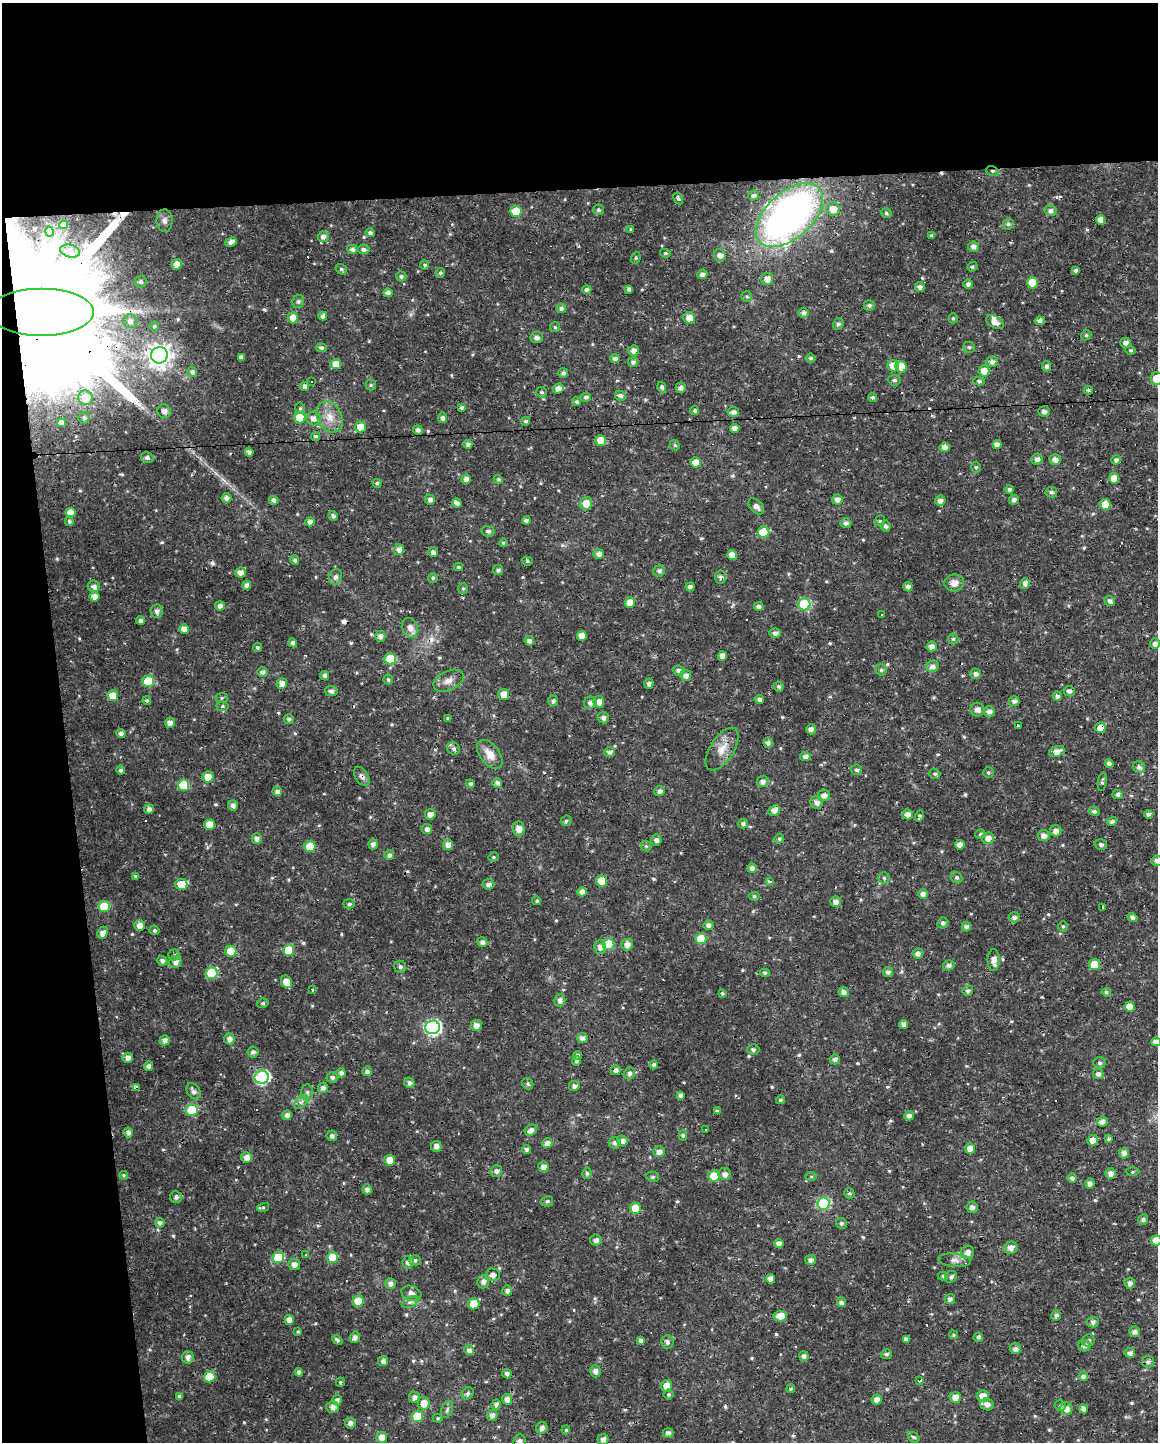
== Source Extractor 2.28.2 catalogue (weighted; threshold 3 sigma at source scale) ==
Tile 1 of 4 x 3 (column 1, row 1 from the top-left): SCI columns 1-1156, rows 2890-4329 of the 4625 x 4381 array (HDU 1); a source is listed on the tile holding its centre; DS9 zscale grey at full resolution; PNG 1160 x 1444 px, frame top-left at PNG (2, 3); each listed source drawn as its Kron ellipse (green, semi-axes under 4 px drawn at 4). Shown black and unused: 19% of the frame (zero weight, under 3 of 4 exposures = <1% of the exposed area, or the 3 px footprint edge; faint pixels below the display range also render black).
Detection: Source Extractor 2.28.2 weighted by HDU 2 'WHT'; one run over the whole footprint, this tile lists its part. Background 0.0225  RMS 0.0028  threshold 0.0126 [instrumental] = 3 sigma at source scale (4.5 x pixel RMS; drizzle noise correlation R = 1.50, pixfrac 1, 0.0396/0.0396 arcsec/px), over >= 5 px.
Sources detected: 623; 28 cosmic-ray / hot-pixel residue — neither listed nor drawn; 3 inside a brighter listed object's ellipse — not listed separately; of the other 592, all 500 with FLUX_AUTO >= 0.403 (the completeness limit of this list) listed and drawn (92 fainter detections not listed), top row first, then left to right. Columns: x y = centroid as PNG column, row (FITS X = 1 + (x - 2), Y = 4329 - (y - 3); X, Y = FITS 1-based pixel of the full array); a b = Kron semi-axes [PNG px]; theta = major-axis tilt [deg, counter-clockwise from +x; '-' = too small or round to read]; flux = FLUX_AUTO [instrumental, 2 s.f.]
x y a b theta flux
992 171 6 5 - 0.5
753 195 5 5 - 0.88
678 198 6 4 -59 0.54
833 209 7 7 - 2.9
598 210 5 5 - 0.59
516 211 6 5 - 8.4
1050 211 6 5 - 1.1
886 213 5 4 - 0.52
789 215 40 23 41 130
1101 220 5 4 - 2.4
164 221 11 8 -90 1.2
1008 224 5 5 - 0.71
64 225 4 4 - 1.2
631 229 4 4 - 0.46
50 232 5 3 - 0.56
370 233 5 4 - 0.87
932 235 4 3 - 0.42
323 237 5 5 - 1.4
231 242 6 4 25 1.3
973 247 5 5 - 1.2
352 249 5 4 - 1.1
364 249 6 5 - 0.91
70 251 10 6 -14 1.3
665 253 5 4 - 0.47
720 255 6 5 - 1.5
636 258 6 4 69 0.47
177 264 5 5 - 2
425 265 5 4 - 0.58
972 267 5 4 - 0.56
341 269 6 5 - 0.58
1075 270 4 4 - 0.55
440 273 5 4 - 0.54
702 274 5 4 - 1.1
401 276 5 5 - 0.66
767 279 6 6 - 2
141 282 6 6 - 0.81
1032 283 6 5 - 8.1
968 284 5 5 - 0.97
920 287 5 4 - 1.1
587 289 5 4 - 0.9
629 289 4 4 - 0.94
388 293 4 4 - 1.3
747 296 5 5 - 0.5
298 301 7 6 - 0.6
869 305 5 5 - 0.81
561 308 4 4 - 0.95
40 312 52 24 0 22000
804 313 5 5 - 1.1
323 316 4 4 - 1.1
293 318 5 5 - 2.6
689 318 6 5 - 2.8
953 318 5 4 - 0.44
130 321 7 6 - 1.4
1040 321 5 4 - 1.2
995 322 10 5 -30 2
838 324 6 5 - 0.79
154 326 5 4 - 0.42
555 327 5 5 - 0.43
1086 335 5 4 - 0.42
537 337 6 6 - 1.1
1125 343 5 5 - 0.99
969 347 6 5 - 0.51
321 348 5 4 - 0.86
634 350 5 5 - 1.4
1131 350 5 4 - 0.44
159 355 8 8 - 180
241 357 4 4 - 1
811 358 5 4 - 0.52
615 359 4 4 - 1.3
633 362 5 5 - 0.85
992 362 5 5 - 0.98
336 364 5 5 - 3.2
893 366 6 5 - 2.8
1047 366 5 4 - 1
901 367 5 5 - 5.1
984 371 5 5 - 3.2
192 372 5 5 - 0.92
563 373 5 4 - 0.85
1157 379 6 6 - 5.2
894 380 6 5 - 0.69
311 381 3 3 - 2.3
979 381 5 4 - 0.59
371 385 5 5 - 0.41
304 386 5 4 - 1.1
662 387 5 4 - 0.74
558 388 6 5 - 1.9
681 388 5 5 - 1.1
1088 390 5 3 - 0.45
541 392 5 5 - 0.54
620 396 5 5 - 1
586 397 5 4 - 0.67
873 397 5 4 - 0.71
86 398 7 7 - 6.2
576 402 4 4 - 0.68
300 408 6 4 -77 0.43
462 408 4 4 - 0.66
164 411 7 6 - 1.4
695 411 5 4 - 0.8
1044 411 6 5 - 1
733 412 6 5 - 1.2
330 417 16 12 -60 3.8
84 418 6 5 - 0.66
300 418 6 5 - 7.5
313 418 7 7 - 1.8
443 418 5 4 - 0.99
526 421 4 4 - 0.62
62 423 4 4 - 1.1
361 427 5 5 - 4.3
735 428 4 4 - 1.7
418 430 4 4 - 1.1
316 436 4 4 - 0.67
601 440 5 5 - 4.6
468 444 4 4 - 0.93
997 444 4 4 - 1.6
675 445 5 4 - 0.47
944 447 5 5 - 1.8
249 452 4 4 - 1.2
147 457 6 5 - 0.87
1037 459 6 5 - 1.1
1055 460 5 5 - 1.7
1116 460 5 4 - 0.92
696 462 5 5 - 3.1
976 467 5 4 - 0.46
1114 478 5 5 - 3.6
466 479 5 4 - 1.6
498 479 5 4 - 0.48
377 483 4 4 - 0.54
1009 489 4 4 - 0.77
1051 492 6 5 - 0.73
226 498 5 5 - 1.2
274 500 5 4 - 1.2
430 500 5 5 - 1.1
837 500 5 5 - 1.5
1014 500 5 5 - 1.1
940 501 5 5 - 1.4
457 503 5 4 - 1.3
586 503 7 6 - 2.9
1105 504 5 5 - 3.8
756 506 9 6 -47 1.2
70 512 5 4 - 2.9
333 516 5 4 - 0.9
526 520 4 3 - 0.88
69 521 5 4 - 0.6
880 521 6 5 - 0.42
310 522 5 4 - 1.3
846 523 5 4 - 0.8
885 526 5 5 - 0.78
488 531 6 5 - 0.81
764 532 6 5 - 11
503 543 4 4 - 0.43
399 549 5 5 - 1.4
433 552 5 4 - 0.99
599 554 5 5 - 1.5
732 555 5 5 - 2.8
295 560 5 4 - 0.69
527 561 5 4 - 0.43
458 567 5 3 - 0.52
498 570 5 5 - 0.75
659 571 6 5 - 0.81
241 572 5 5 - 2
335 577 8 6 66 1.1
720 577 6 5 - 0.68
433 578 5 4 - 0.42
954 583 10 8 8 2.1
1025 583 5 5 - 1.4
247 585 5 4 - 1.2
94 586 6 6 - 1.3
690 587 4 4 - 0.9
908 587 5 4 - 1.1
463 588 5 4 - 0.51
94 597 5 5 - 2
1110 601 5 5 - 1
630 602 5 5 - 3.6
804 604 6 6 - 20
220 606 5 4 - 1.3
759 606 5 4 - 0.95
157 611 6 6 - 1.2
882 615 3 3 - 1.5
140 620 4 4 - 0.91
410 628 10 7 -71 1.9
184 629 5 5 - 2.2
775 633 5 4 - 1.1
380 636 5 5 - 1.2
582 636 5 5 - 2.4
953 639 5 5 - 0.48
529 641 5 4 - 1
293 643 4 4 - 1.1
1155 643 5 5 - 1.3
932 646 5 5 - 1.8
257 647 4 4 - 0.53
723 656 5 4 - 2.1
390 659 6 5 - 9.6
933 666 6 5 - 1.3
881 670 5 5 - 0.6
679 671 6 5 - 1.2
263 672 5 4 - 1.2
975 674 5 5 - 0.97
324 675 4 4 - 0.97
686 675 5 5 - 1.5
388 680 5 5 - 0.53
148 681 6 6 - 10
448 681 16 9 25 2.3
282 684 5 5 - 1.6
649 684 5 5 - 0.96
779 687 5 4 - 0.76
331 691 6 5 - 0.91
1069 691 5 5 - 1.1
504 694 5 5 - 3.1
113 696 5 5 - 3.8
1057 696 5 4 - 1.1
222 698 6 5 - 0.48
759 699 4 4 - 0.91
147 701 4 4 - 0.55
553 701 5 5 - 0.96
1014 701 5 5 - 1.1
599 702 5 5 - 2
590 703 6 6 - 1.1
222 706 6 5 - 0.58
977 710 7 7 - 1.6
989 712 5 5 - 1.3
603 718 6 5 - 1.1
289 719 5 5 - 0.72
448 719 4 4 - 0.53
170 723 5 5 - 1.6
1018 725 3 3 - 2.8
1100 728 5 5 - 3.2
811 729 5 5 - 1.3
121 734 4 4 - 0.96
768 743 5 5 - 1.1
453 749 6 6 - 0.81
722 749 24 11 57 3.9
1057 751 8 5 20 2.1
609 752 5 4 - 1
490 754 17 9 -52 3.8
805 756 5 4 - 1.1
1109 764 4 4 - 1.3
1139 767 6 5 - 0.96
121 770 4 4 - 0.65
857 770 5 5 - 0.61
988 773 5 5 - 0.47
935 774 5 5 - 0.58
362 776 10 6 -56 1
208 777 5 5 - 3.3
763 781 6 5 - 1.3
1102 782 9 4 84 0.52
497 783 5 5 - 1.1
470 784 4 4 - 0.72
183 785 6 5 - 9
277 791 5 4 - 1
660 791 5 5 - 1
824 795 6 6 - 1.5
1118 795 5 4 - 0.83
817 803 6 5 - 1.4
233 806 5 5 - 1.2
149 809 5 4 - 1.2
774 810 6 5 - 1.8
1094 811 5 4 - 0.72
430 814 5 5 - 1.6
907 814 5 5 - 1.6
1149 814 4 4 - 1
920 816 5 4 - 0.57
566 821 5 5 - 0.56
1112 822 5 4 - 0.97
743 824 5 5 - 0.85
209 825 5 5 - 4
427 829 5 5 - 1.2
519 829 7 5 -85 2.6
1056 831 5 5 - 1.5
980 834 5 4 - 0.45
1044 836 5 5 - 1.6
257 838 5 5 - 1.4
988 838 6 6 - 2.1
779 839 5 4 - 0.65
656 840 5 5 - 0.85
373 844 5 4 - 1.2
1101 844 6 5 - 0.75
448 845 5 5 - 1.9
960 845 5 5 - 1.9
310 846 5 5 - 6
646 846 6 4 -44 0.49
389 855 5 5 - 0.94
493 857 5 4 - 0.42
1157 861 5 5 - 1.1
752 868 5 4 - 1.1
135 876 4 3 - 0.48
957 877 6 5 - 0.66
884 878 5 5 - 0.47
602 881 5 5 - 5.3
770 881 3 3 - 1.4
181 884 6 5 - 4.7
489 884 6 5 - 1.2
582 892 5 4 - 1.5
923 894 5 5 - 1.4
754 896 5 4 - 0.5
537 901 4 4 - 0.5
835 901 5 5 - 1.4
349 904 6 4 -2 0.63
104 906 6 5 - 11
1103 907 3 3 - 0.99
1014 917 5 5 - 1.1
1132 918 5 4 - 1.1
943 923 5 5 - 0.84
139 925 5 5 - 1.9
709 925 5 5 - 1
1063 926 5 5 - 0.42
966 927 5 4 - 1
154 930 5 4 - 0.54
103 933 6 5 - 1.7
701 939 5 5 - 8.1
482 942 5 5 - 1.1
608 944 6 6 - 10
627 945 6 5 - 1.8
600 947 6 6 - 1.6
289 950 5 5 - 9.1
231 951 5 5 - 5.8
918 953 5 5 - 1.2
174 955 5 5 - 0.51
994 960 11 6 90 2
162 961 5 5 - 1.1
175 962 6 6 - 1.4
949 965 6 5 - 1.1
1094 965 5 5 - 5.8
400 967 6 6 - 0.75
888 972 5 5 - 1
211 973 6 6 - 13
765 973 5 4 - 0.46
287 982 6 5 - 3.7
312 989 3 3 - 1.4
968 991 5 5 - 0.91
844 992 5 5 - 1.3
1106 992 5 4 - 0.6
722 993 4 3 - 0.51
560 1000 6 5 - 1.2
263 1003 6 4 12 0.46
1130 1007 5 5 - 3.1
903 1024 5 4 - 1.4
476 1025 5 5 - 1.5
432 1027 7 7 - 58
582 1038 5 5 - 1.3
229 1039 5 5 - 1.3
165 1040 5 5 - 1.3
1156 1042 5 4 - 1.5
753 1050 6 5 - 0.83
253 1052 5 5 - 0.85
578 1055 4 3 - 0.7
128 1058 5 5 - 1.4
835 1059 5 4 - 1.1
576 1061 5 4 - 0.62
1099 1063 6 6 - 0.7
654 1065 4 4 - 0.72
148 1066 5 4 - 1.2
616 1070 5 5 - 1.3
367 1071 5 4 - 0.94
341 1073 4 4 - 1.3
629 1073 6 5 - 0.96
1098 1074 5 5 - 1.1
262 1077 7 6 - 45
332 1077 5 5 - 0.73
409 1083 5 5 - 1
528 1084 6 5 - 0.54
574 1086 5 5 - 1.3
137 1087 4 3 - 2.7
323 1088 5 5 - 1.2
194 1091 9 6 -57 1.3
307 1092 8 6 89 0.82
680 1095 4 3 - 0.97
780 1100 4 4 - 0.47
301 1102 8 5 44 0.86
192 1110 6 6 - 11
717 1111 4 3 - 0.54
287 1115 5 4 - 1.4
909 1116 5 4 - 1.2
1102 1122 5 5 - 1.6
531 1130 6 5 - 1.3
706 1130 3 3 - 2.7
128 1133 5 4 - 1.1
683 1135 5 4 - 0.58
332 1136 5 5 - 1
1109 1138 4 3 - 2.2
1093 1140 5 5 - 2.5
622 1141 5 5 - 1.4
547 1143 5 5 - 1.4
615 1143 6 6 - 1
436 1146 5 5 - 1.3
526 1149 4 4 - 1
970 1149 5 5 - 3.4
659 1152 6 5 - 1.5
1124 1153 5 5 - 1.4
246 1157 5 5 - 1.8
390 1160 5 5 - 3.6
543 1167 5 5 - 1.7
496 1171 6 6 - 1.2
1132 1172 7 3 1 0.41
587 1173 6 4 79 0.5
1111 1173 5 5 - 1.6
725 1174 6 6 - 1.3
123 1175 4 4 - 0.43
714 1176 6 5 - 5
653 1177 6 5 - 0.57
811 1177 6 4 -1 0.43
1072 1178 5 4 - 0.97
1090 1183 5 4 - 1.5
367 1189 5 4 - 1.2
849 1193 5 5 - 0.59
176 1197 6 5 - 0.78
547 1201 6 5 - 0.71
824 1203 6 6 - 26
263 1207 6 4 15 0.44
972 1207 6 5 - 1.2
635 1208 5 5 - 4.9
1143 1219 5 5 - 0.92
160 1223 5 4 - 1
841 1223 5 5 - 0.59
596 1240 6 5 - 1.2
1156 1240 5 5 - 3.9
779 1244 4 4 - 1.7
1011 1248 7 6 - 1.7
967 1252 7 6 - 1.8
306 1255 3 3 - 0.42
278 1257 6 5 - 12
332 1257 5 5 - 6.3
415 1260 6 5 - 0.72
810 1260 5 5 - 1.2
954 1260 16 6 -6 1.6
408 1262 6 6 - 1.3
294 1265 6 5 - 1.6
493 1275 7 6 - 1.4
943 1276 5 4 - 0.44
951 1277 6 5 - 0.79
771 1279 5 4 - 1.8
483 1282 7 6 - 1.3
390 1283 5 5 - 1.2
1130 1283 5 5 - 1.3
507 1290 5 5 - 0.99
411 1293 10 7 -21 1.3
950 1299 5 5 - 1.1
358 1301 5 5 - 6.1
410 1302 8 5 24 0.79
842 1302 5 4 - 1.6
473 1304 6 5 - 3.5
1056 1315 5 5 - 1
780 1316 6 5 - 3.8
289 1320 5 4 - 1.9
1093 1322 6 5 - 0.93
298 1331 4 4 - 0.41
1135 1332 5 5 - 1.2
953 1335 5 4 - 0.42
355 1337 6 5 - 1.3
978 1337 5 4 - 0.68
906 1339 4 4 - 1.1
337 1340 6 4 -37 0.75
641 1341 4 4 - 1.2
1089 1341 6 6 - 0.78
667 1342 6 6 - 1.1
1084 1346 6 6 - 1.1
1015 1349 5 5 - 1.2
469 1350 5 5 - 1.1
1130 1353 5 5 - 1.4
886 1354 5 5 - 0.7
804 1356 5 5 - 1.1
188 1357 6 6 - 1.4
383 1361 5 5 - 1.1
1148 1362 6 6 - 0.72
595 1371 6 5 - 1.5
299 1372 4 4 - 1.2
507 1374 5 4 - 1
1083 1376 5 4 - 1.2
209 1377 6 5 - 8.3
920 1380 3 3 - 0.88
340 1382 5 4 - 0.43
667 1386 6 5 - 2.8
791 1389 4 3 - 0.45
468 1393 6 5 - 0.74
668 1395 5 5 - 0.48
179 1396 4 4 - 0.83
983 1396 6 5 - 2.9
414 1397 5 5 - 1.1
956 1398 5 5 - 3
507 1399 5 5 - 1.7
877 1399 5 5 - 1.6
337 1400 5 5 - 1.1
424 1403 6 5 - 3.1
496 1404 5 5 - 1.1
987 1404 7 6 - 1.5
1060 1406 5 5 - 0.55
333 1407 6 6 - 1.5
447 1409 9 5 65 0.69
1066 1409 6 6 - 1.8
1083 1409 4 4 - 1.2
492 1415 5 5 - 1.3
417 1416 6 5 - 8.6
438 1418 5 4 - 0.4
350 1423 5 5 - 1.2
542 1428 5 5 - 1.3
566 1430 4 4 - 0.42
668 1433 5 5 - 1
382 1437 5 5 - 2.8
914 1437 6 4 -36 0.56
603 1439 5 5 - 1.5
519 1442 7 6 - 1.4
Overlapping masked pixels (flux is a lower limit): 9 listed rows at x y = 992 171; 40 312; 380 636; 1069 691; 1100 728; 362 776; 616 1070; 137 1087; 493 1275
Isophote crosses this tile's border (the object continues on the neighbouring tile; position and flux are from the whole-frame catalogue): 5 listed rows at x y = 1157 379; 1157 861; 1156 1042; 1156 1240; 519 1442